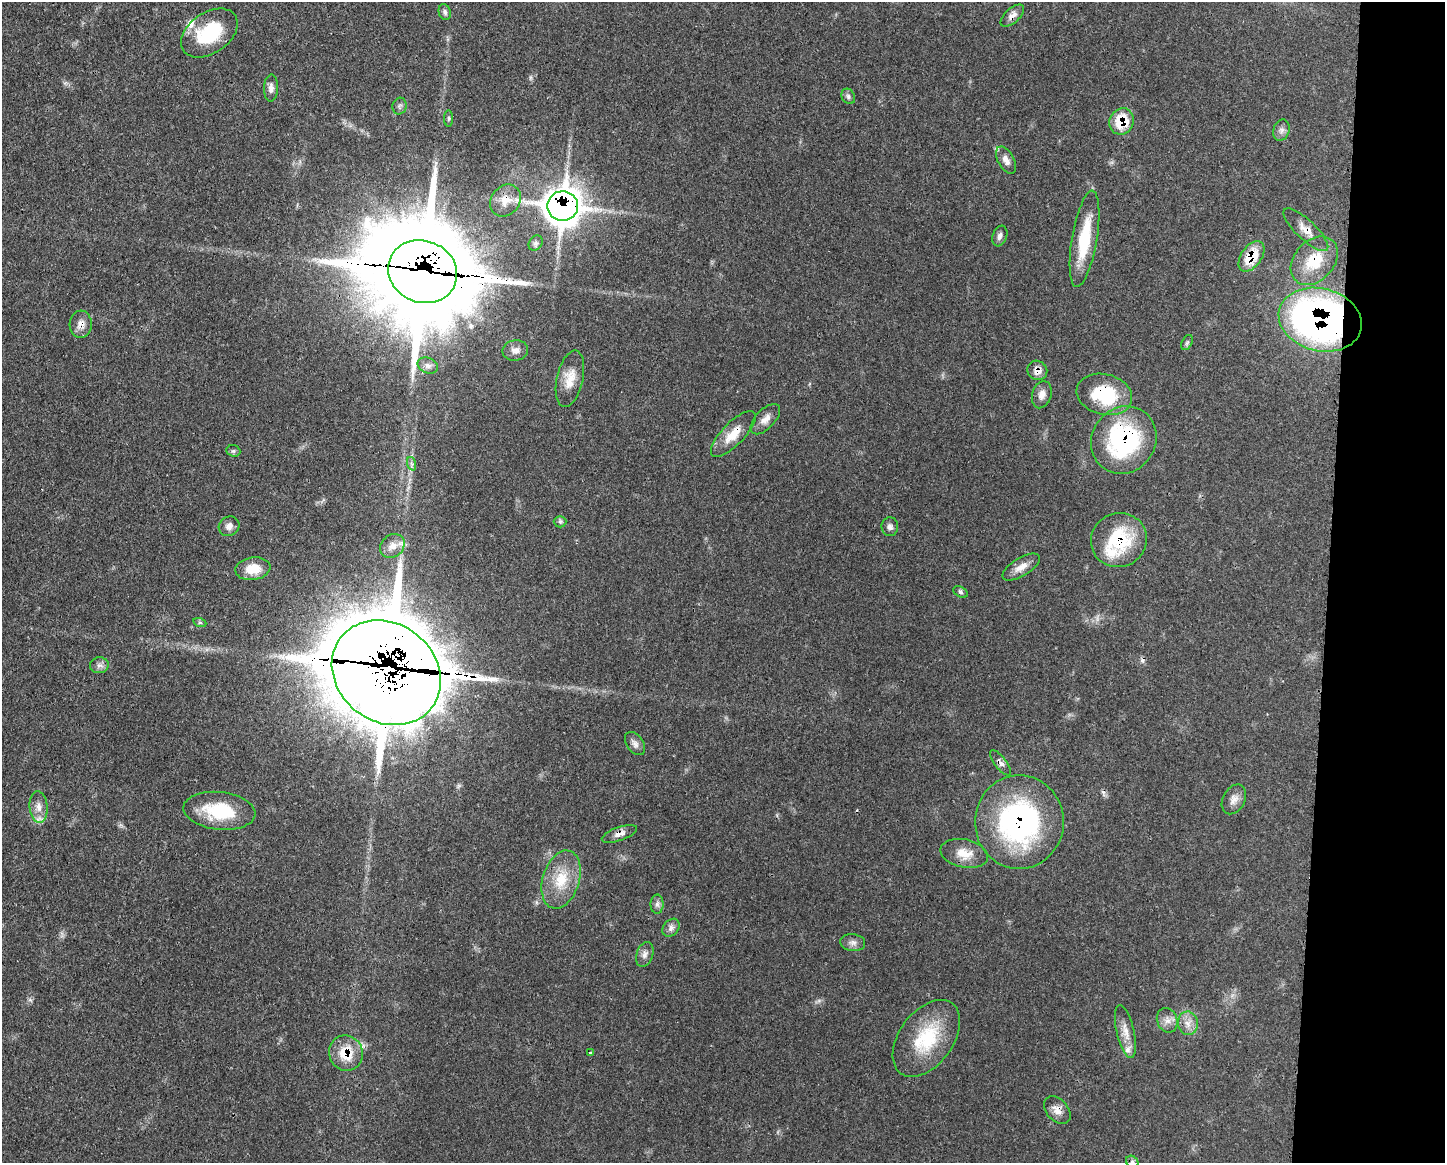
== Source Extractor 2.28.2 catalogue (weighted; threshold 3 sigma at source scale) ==
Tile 9 of 3 x 4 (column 3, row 3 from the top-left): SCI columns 3009-4451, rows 1164-2324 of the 4685 x 4648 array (HDU 1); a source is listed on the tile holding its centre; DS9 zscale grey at full resolution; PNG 1447 x 1165 px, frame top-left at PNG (2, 2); each listed source drawn as its Kron ellipse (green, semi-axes under 4 px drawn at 4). Shown black and unused: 8% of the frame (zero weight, under 3 of 4 exposures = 2% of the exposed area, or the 3 px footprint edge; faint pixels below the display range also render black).
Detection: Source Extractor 2.28.2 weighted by HDU 2 'WHT'; one run over the whole footprint, this tile lists its part. Background 0.0579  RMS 0.0033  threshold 0.0147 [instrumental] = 3 sigma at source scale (4.5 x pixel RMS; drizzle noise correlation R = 1.50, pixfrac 1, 0.05/0.05 arcsec/px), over >= 5 px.
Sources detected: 71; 1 cosmic-ray / hot-pixel residue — neither listed nor drawn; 5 inside a brighter listed object's ellipse — not listed separately; the other 65 listed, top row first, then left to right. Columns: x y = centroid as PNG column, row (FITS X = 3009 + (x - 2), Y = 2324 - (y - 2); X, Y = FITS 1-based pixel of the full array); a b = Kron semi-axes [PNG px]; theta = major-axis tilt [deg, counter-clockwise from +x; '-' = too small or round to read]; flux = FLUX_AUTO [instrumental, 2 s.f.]
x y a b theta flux
445 12 8 6 -71 0.86
1012 15 14 7 42 2.1
209 33 31 20 34 19
271 88 13 7 88 1.6
848 96 8 6 -62 0.89
400 106 8 7 - 0.95
449 118 8 4 89 0.53
1122 121 13 12 - 11
1281 130 11 8 71 1.5
1006 160 15 8 -61 2.3
505 200 17 14 52 4.6
563 206 15 15 - 590
1306 230 29 9 -43 4.1
1000 236 11 7 70 1.4
1084 239 49 12 80 15
536 243 8 6 52 0.98
1251 256 17 10 54 9.8
1314 261 27 20 48 12
423 272 35 31 -23 7300
1320 320 42 31 -15 160
81 324 14 11 85 2.8
1187 343 8 5 63 0.66
515 350 13 10 9 2.1
428 366 10 7 -22 1.5
1037 370 10 9 - 2.6
570 379 29 13 77 5.7
1104 394 28 20 -14 20
1042 395 14 9 74 2.3
765 419 19 9 46 2.8
733 434 30 11 46 6.3
1124 440 35 32 56 47
233 451 7 5 -20 0.64
412 464 7 4 -71 0.7
560 522 6 5 - 0.69
229 526 10 9 - 1.9
890 527 9 8 - 1.3
1119 540 28 27 - 21
392 546 13 11 42 3.1
1021 567 21 9 31 3.4
253 569 17 11 9 6.5
960 592 7 5 -28 0.76
200 623 7 4 -19 0.59
99 665 9 8 - 1.5
386 673 57 49 -38 4700
635 744 13 8 -55 1.6
1000 763 15 6 -53 1.5
1234 799 16 11 62 2.6
39 807 16 9 -84 3.2
219 811 36 19 -6 18
1019 822 46 44 90 71
619 834 18 7 19 2.2
964 853 24 14 -12 5.7
561 880 30 18 73 11
657 904 10 6 90 1.2
671 928 10 7 49 1.5
853 943 12 8 -6 1.7
645 954 13 8 72 1.8
1167 1020 12 10 -69 2.5
1188 1023 12 10 -81 2.9
1125 1032 27 9 -77 3.9
926 1038 43 27 54 20
590 1052 3 3 - 0.47
346 1053 18 17 - 8.8
1057 1110 16 11 -48 2.9
1132 1162 7 5 -44 0.86
Overlapping masked pixels (flux is a lower limit): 21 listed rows (the first 20) at x y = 1012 15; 1122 121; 505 200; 563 206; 1306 230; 1251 256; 1314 261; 423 272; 1320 320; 81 324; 1037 370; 1104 394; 733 434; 1124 440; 1119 540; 386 673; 1000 763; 1019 822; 619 834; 346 1053
Isophote crosses this tile's border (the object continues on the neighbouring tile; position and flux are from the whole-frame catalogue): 1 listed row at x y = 1132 1162